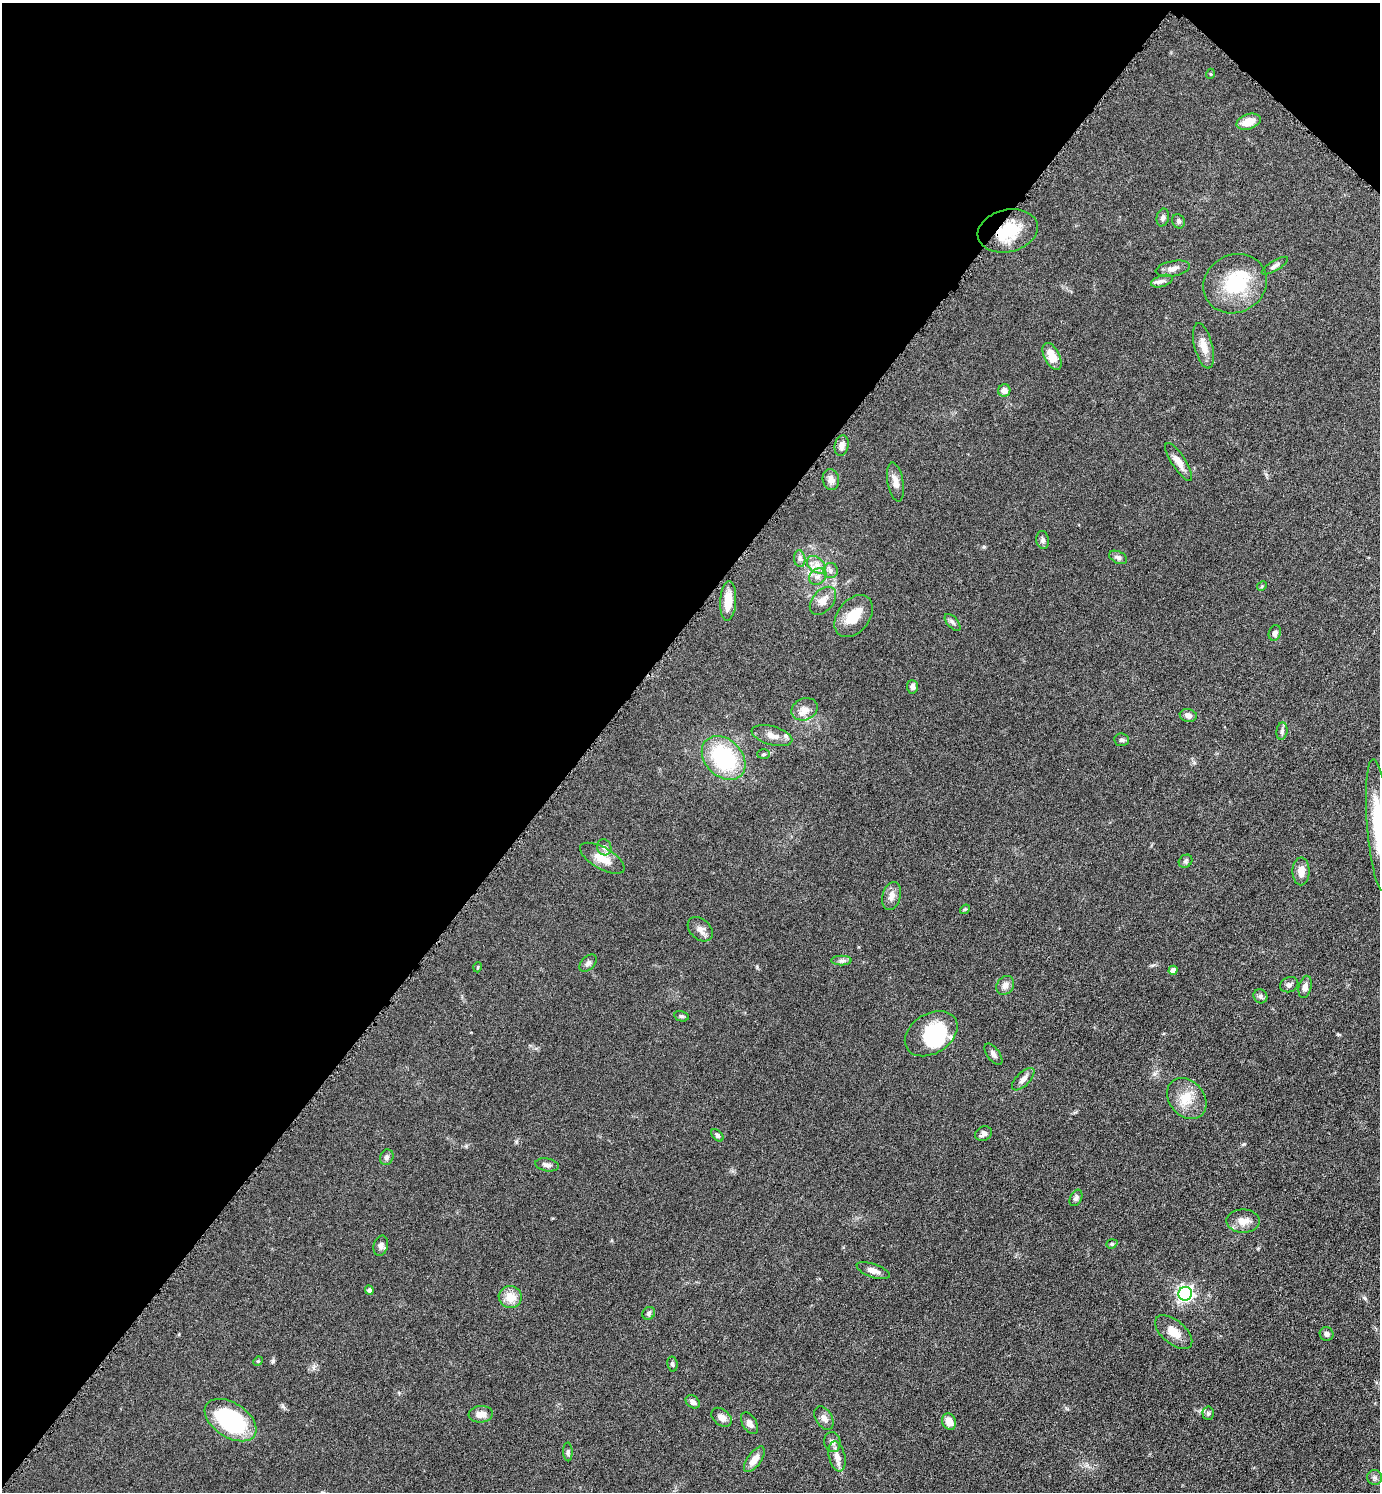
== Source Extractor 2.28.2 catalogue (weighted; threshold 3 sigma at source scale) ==
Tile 2 of 4 x 4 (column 2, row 1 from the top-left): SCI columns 1540-2917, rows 4477-5966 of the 5975 x 5973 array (HDU 1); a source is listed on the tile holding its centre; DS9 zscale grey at full resolution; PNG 1382 x 1494 px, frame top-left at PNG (2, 3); each listed source drawn as its Kron ellipse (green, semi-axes under 4 px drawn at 4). Shown black and unused: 44% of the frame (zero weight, under 4 of 8 exposures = <1% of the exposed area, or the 3 px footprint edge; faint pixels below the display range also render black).
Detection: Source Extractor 2.28.2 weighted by HDU 2 'WHT'; one run over the whole footprint, this tile lists its part. Background 0.0485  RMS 0.004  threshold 0.0165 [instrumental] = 3 sigma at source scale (4.09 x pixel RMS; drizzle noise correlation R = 1.36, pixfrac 0.8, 0.05/0.05 arcsec/px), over >= 5 px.
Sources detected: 91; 3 inside a brighter object's white glare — neither listed nor drawn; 1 inside a brighter listed object's ellipse — not listed separately; the other 87 listed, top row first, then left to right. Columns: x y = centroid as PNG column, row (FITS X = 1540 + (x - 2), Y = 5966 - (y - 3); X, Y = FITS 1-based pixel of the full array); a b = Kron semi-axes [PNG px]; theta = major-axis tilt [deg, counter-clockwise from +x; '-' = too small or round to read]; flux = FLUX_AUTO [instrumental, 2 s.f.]
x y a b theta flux
1210 74 5 3 - 0.32
1249 122 12 7 18 5
1163 217 9 6 77 1.2
1178 221 7 6 - 0.78
1008 231 30 21 13 13
1275 266 15 5 31 1.4
1173 269 17 7 11 2.2
1162 281 11 5 18 1.3
1235 284 33 29 28 21
1203 346 23 9 -76 4.3
1052 356 15 7 -64 5.4
1004 390 6 6 - 2
842 446 10 7 77 1.8
1179 462 22 7 -57 3.2
831 480 10 8 -79 2.3
895 482 20 8 -79 2.8
1043 540 9 6 -82 1.1
1118 557 9 6 -25 1.1
800 559 8 5 -83 1.1
816 565 10 7 -39 2.4
830 570 7 7 - 1.2
818 577 9 7 36 1.7
1262 586 5 4 - 0.41
728 601 20 8 87 5.9
823 601 16 10 50 3.4
854 616 23 16 52 8.2
953 622 10 5 -49 0.97
1275 633 8 6 74 1.4
912 687 7 5 -85 1.2
805 709 13 11 24 3.2
1188 715 8 6 -11 1.7
1282 731 9 5 82 0.93
772 736 21 9 -15 3.4
1122 740 7 6 - 0.91
764 754 6 5 - 0.53
724 758 25 18 -45 34
1378 825 66 11 -86 21
604 847 8 7 - 1.2
602 858 25 10 -30 5.8
1185 861 7 6 - 0.78
1301 871 14 8 89 3.4
892 896 14 9 74 2.4
965 909 5 4 - 0.42
700 929 14 10 -42 2.2
841 961 10 5 0 1.1
588 963 10 6 45 1.2
478 967 5 3 - 0.31
1173 970 4 4 - 2
1005 985 10 8 54 1.9
1289 985 9 7 23 1.1
1305 987 11 6 75 1.9
1260 996 7 6 - 1
681 1016 7 5 -14 0.63
931 1034 28 20 32 20
993 1054 12 6 -54 1.3
1023 1079 14 6 45 2
1187 1098 22 17 -50 7.4
983 1134 8 7 - 1.3
717 1135 7 4 -45 0.83
387 1157 8 6 66 0.98
547 1165 12 6 -10 1.5
1076 1198 9 6 63 1.2
1243 1221 16 11 -1 3.8
1112 1244 6 4 19 0.49
381 1246 10 7 72 1.3
873 1271 17 6 -19 2.3
369 1290 5 4 - 0.79
1185 1294 7 6 - 110
510 1297 11 11 - 5.3
649 1313 7 6 - 0.77
1174 1332 22 11 -40 5
1327 1334 7 6 - 1.2
258 1361 5 4 - 0.36
672 1364 7 5 -81 0.72
693 1402 8 6 -38 1.6
1208 1413 7 5 -87 0.78
481 1414 12 8 6 3
722 1417 11 8 -40 2.1
824 1418 13 8 -58 1.7
230 1420 29 17 -33 40
949 1422 8 6 -64 3.7
750 1423 12 7 -58 1.9
832 1442 10 8 -81 1.6
568 1452 9 4 -87 0.8
837 1456 15 8 -77 3
754 1459 15 7 54 3.5
1375 1477 7 7 - 1
Isophote crosses this tile's border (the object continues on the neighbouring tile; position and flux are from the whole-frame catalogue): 1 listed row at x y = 1378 825
Unlisted compact peaks at least as high as the median listed source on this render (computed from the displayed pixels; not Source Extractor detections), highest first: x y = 273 1361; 1365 1298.